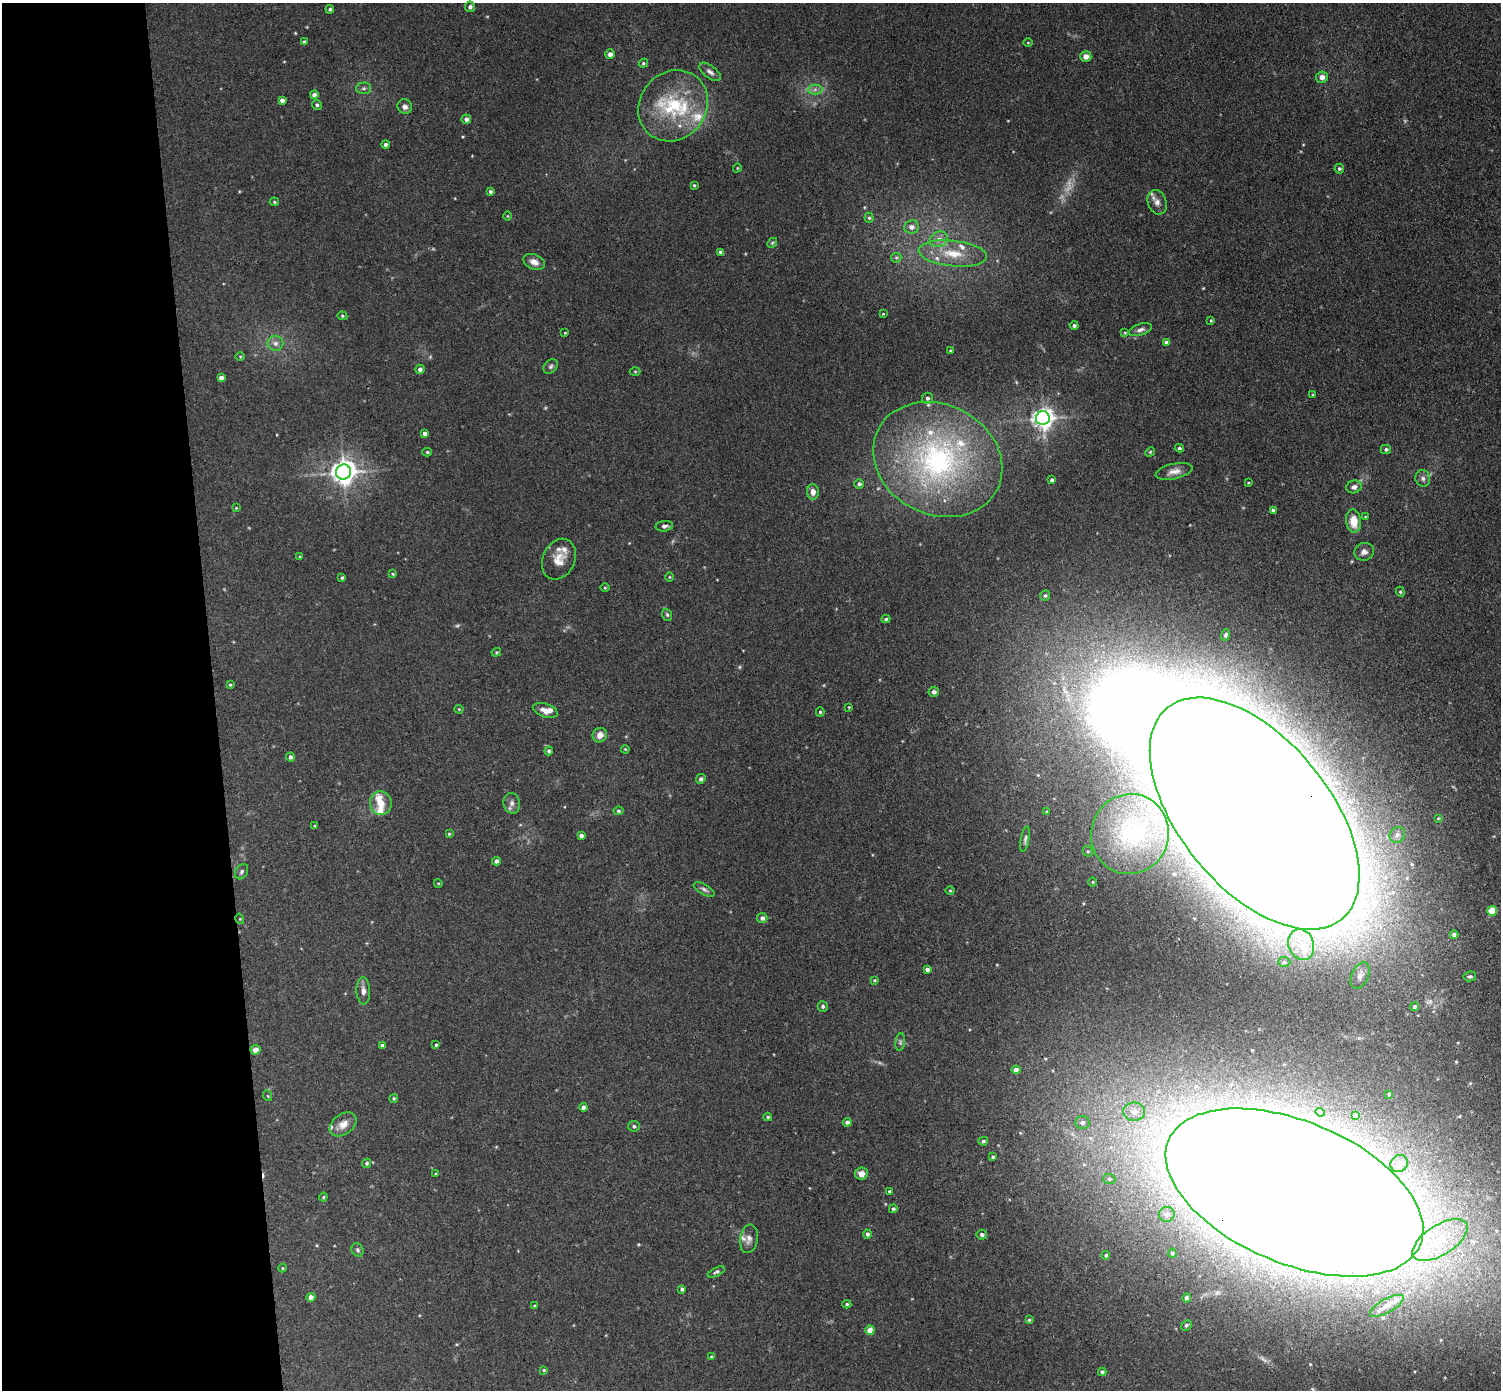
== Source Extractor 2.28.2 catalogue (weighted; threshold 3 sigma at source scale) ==
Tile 4 of 3 x 3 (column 1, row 2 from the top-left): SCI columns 57-1555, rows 1522-2909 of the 4608 x 4537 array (HDU 1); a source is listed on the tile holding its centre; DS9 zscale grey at full resolution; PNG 1503 x 1392 px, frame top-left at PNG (2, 3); each listed source drawn as its Kron ellipse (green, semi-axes under 4 px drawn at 4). Shown black and unused: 14% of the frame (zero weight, under 3 of 4 exposures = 6% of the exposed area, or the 3 px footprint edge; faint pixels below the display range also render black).
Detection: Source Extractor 2.28.2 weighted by HDU 2 'WHT'; one run over the whole footprint, this tile lists its part. Background 0.0394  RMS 0.0046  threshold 0.0209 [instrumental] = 3 sigma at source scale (4.5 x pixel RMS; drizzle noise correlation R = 1.50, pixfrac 1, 0.05/0.05 arcsec/px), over >= 5 px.
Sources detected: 201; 6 too faint to see at this stretch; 2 inside a brighter object's white glare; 1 cosmic-ray / hot-pixel residue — neither listed nor drawn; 16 inside a brighter listed object's ellipse — not listed separately; the other 176 listed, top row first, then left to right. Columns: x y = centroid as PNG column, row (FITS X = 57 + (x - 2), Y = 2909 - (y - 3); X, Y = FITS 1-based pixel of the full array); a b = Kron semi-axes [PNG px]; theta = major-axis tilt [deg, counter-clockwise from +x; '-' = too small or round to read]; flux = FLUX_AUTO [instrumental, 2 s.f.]
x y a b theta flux
470 7 5 5 - 1.3
330 9 4 3 - 0.86
304 42 4 4 - 0.71
1028 42 4 3 - 0.45
610 54 5 5 - 2
1086 56 5 5 - 3.3
643 63 5 4 - 0.67
710 72 12 6 -38 2
1322 77 6 6 - 3.3
364 88 7 6 - 1.1
815 89 7 5 1 1.3
314 95 4 4 - 1.9
282 100 4 4 - 1.8
317 105 5 4 - 0.84
673 106 37 33 50 38
405 107 7 7 - 2.1
466 119 5 4 - 1.7
385 144 4 4 - 1.1
737 168 4 3 - 0.35
1339 169 5 5 - 0.82
694 185 3 3 - 0.5
490 192 3 3 - 0.91
274 202 5 4 - 0.56
1157 202 13 9 -69 3.1
507 216 5 3 - 0.36
869 218 5 4 - 0.78
911 227 7 6 - 2.5
939 239 9 7 26 2.6
772 243 5 4 - 0.72
721 252 4 3 - 1.3
953 253 34 13 -6 14
896 258 5 5 - 0.65
534 262 11 7 -24 2.8
883 314 4 3 - 0.33
342 316 5 4 - 0.57
1211 320 4 4 - 0.51
1074 325 4 4 - 1.1
1140 330 12 5 17 1.8
565 333 3 3 - 0.34
1125 333 4 4 - 0.46
1167 342 4 4 - 2.4
275 343 8 7 - 2.2
950 351 4 3 - 0.44
240 356 5 3 - 0.45
551 366 8 6 45 1.1
420 369 5 4 - 1.7
635 371 5 3 - 0.49
221 378 4 4 - 2.1
1313 395 4 3 - 0.51
927 398 5 5 - 1
1043 418 7 7 - 300
425 433 4 4 - 1.7
1179 448 4 3 - 0.77
1386 449 5 4 - 0.96
427 452 4 4 - 0.6
1150 452 5 4 - 0.55
938 460 67 55 -27 120
1174 471 19 7 12 3.6
343 472 7 7 - 470
1423 478 8 7 - 1.8
1052 480 4 3 - 1.2
1248 483 3 2 - 0.41
859 484 5 4 - 1.1
1354 487 8 6 18 2
813 492 7 6 - 2.8
236 508 4 4 - 0.4
1273 510 4 3 - 0.82
1365 517 4 2 - 0.37
1353 521 12 7 -83 7.4
664 526 8 5 7 1.5
1364 552 10 8 23 2.3
300 557 4 3 - 0.51
559 559 21 16 65 7.1
393 574 4 3 - 0.56
669 577 4 3 - 0.42
342 578 4 3 - 0.8
605 588 5 3 - 0.42
1400 592 5 4 - 0.65
1045 596 5 5 - 0.83
667 615 6 4 -69 0.74
886 619 4 4 - 0.71
1226 635 6 4 71 0.94
496 652 5 4 - 0.54
230 685 4 3 - 0.54
934 692 5 5 - 1.4
849 707 4 3 - 0.38
459 709 4 4 - 0.45
545 710 13 6 -18 2.9
820 712 5 4 - 0.71
600 735 7 7 - 3.2
625 749 4 3 - 0.45
549 751 4 4 - 1.2
291 757 4 4 - 1.3
701 779 5 4 - 1.3
381 803 12 11 - 6.1
512 803 10 8 -78 2.2
618 811 5 4 - 0.77
1047 812 4 3 - 0.56
1255 814 137 75 -50 5700
1438 818 4 3 - 0.46
315 826 4 3 - 0.45
449 834 4 4 - 0.48
1130 834 40 38 66 41
581 835 4 3 - 1.5
1397 835 8 7 - 1.7
1025 839 13 4 79 1.2
1088 851 5 5 - 0.7
496 861 4 4 - 1.6
241 872 8 6 59 1.2
1093 882 4 4 - 0.48
438 883 4 3 - 0.35
704 889 11 5 -30 1.4
950 891 5 3 - 0.41
1492 911 5 5 - 16
762 918 5 5 - 1.5
240 919 5 3 - 0.43
1454 935 4 4 - 1.6
1301 944 16 12 -71 11
1284 962 6 5 - 1.1
927 969 4 3 - 1.5
1360 975 14 8 66 2.9
1470 976 6 5 - 0.83
874 980 3 3 - 0.43
363 991 13 7 -87 2.5
823 1006 5 5 - 1.1
1415 1007 4 4 - 1.1
900 1042 9 4 82 0.99
382 1045 4 4 - 0.93
436 1045 3 3 - 0.59
255 1050 5 5 - 3.3
1016 1070 4 4 - 3
1389 1094 4 3 - 0.59
268 1096 5 3 - 0.43
394 1098 4 4 - 0.63
583 1107 4 4 - 1.7
1134 1112 11 9 -1 4.5
1320 1112 5 3 - 0.87
1355 1115 4 3 - 1.3
768 1117 4 3 - 0.69
847 1122 4 4 - 1.4
1082 1122 7 6 - 1.6
343 1124 15 10 36 4.4
634 1126 5 5 - 1.1
983 1141 5 4 - 0.85
993 1157 3 3 - 0.79
367 1163 5 4 - 0.87
1399 1164 9 8 - 4.1
436 1174 3 3 - 0.76
861 1174 6 6 - 2.9
1109 1179 6 5 - 0.86
890 1191 3 3 - 0.92
1294 1193 136 71 -23 4100
323 1197 4 4 - 0.48
893 1209 4 4 - 0.91
1167 1214 8 7 - 2.2
867 1234 4 4 - 1.1
982 1235 5 5 - 1.3
749 1239 14 9 80 2.8
1440 1240 31 15 32 21
358 1250 7 5 -65 1
1172 1253 4 4 - 1.1
1106 1255 4 4 - 0.75
282 1268 4 3 - 0.42
716 1272 9 4 26 1
682 1289 4 4 - 1.1
311 1297 4 4 - 2.9
1187 1298 5 4 - 1.6
847 1304 4 4 - 0.65
535 1306 4 3 - 0.55
1387 1306 19 7 28 4.1
1029 1320 4 4 - 0.6
1186 1325 6 5 - 0.8
870 1330 4 4 - 6.6
711 1357 3 3 - 0.52
544 1370 4 4 - 0.49
1102 1372 4 4 - 0.96
Overlapping masked pixels (flux is a lower limit): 2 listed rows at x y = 1255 814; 1294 1193
Isophote crosses this tile's border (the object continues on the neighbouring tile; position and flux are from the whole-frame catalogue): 1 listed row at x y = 1255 814